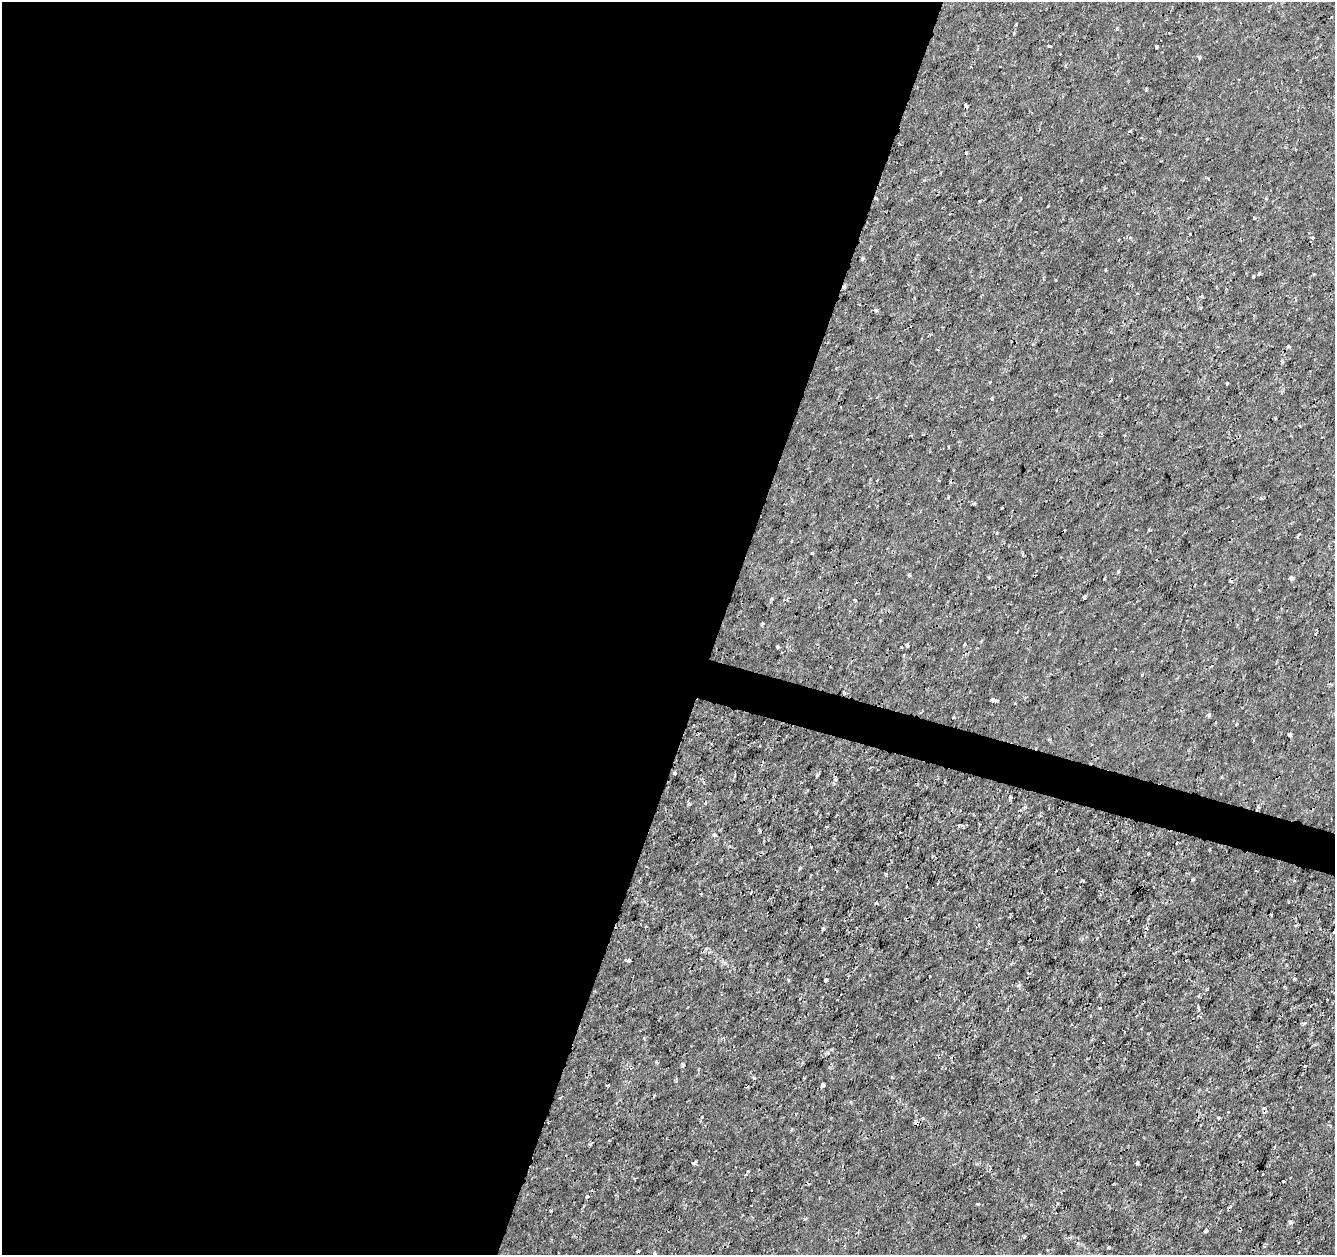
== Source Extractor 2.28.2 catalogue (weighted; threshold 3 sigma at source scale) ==
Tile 5 of 4 x 4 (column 1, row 2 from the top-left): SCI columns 1-1333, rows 2722-3974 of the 5339 x 5501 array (HDU 1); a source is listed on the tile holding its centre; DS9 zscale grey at full resolution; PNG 1337 x 1257 px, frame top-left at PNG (2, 2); no overlay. Shown black and unused: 56% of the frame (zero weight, under 2 of 3 exposures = <1% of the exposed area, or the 3 px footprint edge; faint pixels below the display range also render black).
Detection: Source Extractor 2.28.2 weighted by HDU 2 'WHT'; one run over the whole footprint, this tile lists its part. Background 1.78e-04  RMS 0.0011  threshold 0.00517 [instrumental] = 3 sigma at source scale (4.5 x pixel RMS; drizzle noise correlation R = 1.50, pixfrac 1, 0.0396/0.0396 arcsec/px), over >= 5 px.
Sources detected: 121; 19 cosmic-ray / hot-pixel residue — not listed; the other 102 listed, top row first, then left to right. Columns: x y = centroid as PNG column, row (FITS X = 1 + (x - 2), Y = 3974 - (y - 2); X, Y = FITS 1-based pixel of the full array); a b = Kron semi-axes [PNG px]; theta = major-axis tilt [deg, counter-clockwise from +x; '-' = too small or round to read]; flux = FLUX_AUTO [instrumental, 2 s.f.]
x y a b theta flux
1016 24 4 2 - 0.1
1117 28 4 3 - 0.21
1050 46 4 3 - 0.37
1157 47 4 3 - 0.7
1199 57 5 4 - 0.2
1146 90 4 3 - 0.12
966 105 4 3 - 0.36
876 198 3 3 - 0.17
1048 206 3 2 - 0.11
1255 218 3 3 - 0.11
1312 237 5 4 - 0.22
1118 240 3 2 - 0.088
863 258 4 3 - 0.27
1259 274 4 3 - 0.18
1253 277 3 3 - 0.28
844 287 4 3 - 0.31
1137 294 4 2 - 0.081
876 310 3 3 - 0.38
1288 346 3 3 - 0.31
937 349 3 3 - 0.16
1282 361 4 4 - 0.19
990 382 3 3 - 0.099
1227 383 3 2 - 0.1
992 399 4 4 - 0.13
840 407 2 2 - 0.1
1291 436 3 2 - 0.13
948 497 3 3 - 0.16
974 503 3 3 - 0.23
1149 530 3 3 - 0.25
996 533 3 3 - 0.23
1298 537 5 4 - 0.18
909 575 3 3 - 0.36
989 577 3 3 - 0.23
1291 578 5 3 - 0.31
1104 579 2 2 - 0.11
856 582 3 2 - 0.14
771 598 3 3 - 0.34
1084 598 4 3 - 0.13
855 600 3 3 - 0.17
1315 634 3 3 - 0.18
965 644 4 3 - 0.092
907 645 3 3 - 0.23
777 647 3 3 - 0.24
901 648 3 2 - 0.1
904 655 4 2 - 0.083
1142 674 3 3 - 0.13
992 700 3 3 - 0.84
997 701 4 3 - 0.15
1209 715 3 3 - 0.95
953 717 3 3 - 0.22
1237 724 3 2 - 0.15
1289 734 3 3 - 0.81
675 773 4 3 - 0.21
817 775 3 3 - 0.26
1010 797 3 3 - 0.57
689 804 5 4 - 0.15
1258 807 5 4 - 0.15
973 814 3 2 - 0.15
960 825 10 3 0 0.21
826 827 3 2 - 0.19
714 835 4 4 - 0.31
1209 850 3 2 - 0.1
886 874 4 3 - 0.14
640 878 3 3 - 0.13
1193 879 3 3 - 0.25
646 926 3 3 - 0.13
823 929 4 4 - 0.18
629 960 3 3 - 0.66
1286 965 3 3 - 0.33
1027 972 3 2 - 0.11
1294 979 3 3 - 0.26
826 981 3 3 - 0.56
1019 986 4 4 - 0.36
1207 989 3 2 - 0.16
1327 999 2 2 - 0.11
1099 1008 3 2 - 0.16
1199 1009 3 3 - 0.44
683 1065 6 4 89 0.23
1305 1066 2 2 - 0.082
754 1078 3 3 - 0.29
607 1085 3 3 - 0.28
823 1085 4 3 - 0.62
1263 1108 4 3 - 0.16
1219 1118 3 3 - 0.12
917 1124 5 4 - 1.5
589 1144 4 3 - 0.17
694 1163 4 3 - 0.34
1137 1163 4 3 - 0.2
748 1171 3 3 - 0.34
1283 1181 3 2 - 0.12
1140 1185 3 2 - 0.15
587 1196 3 3 - 0.31
977 1204 3 3 - 0.32
1290 1223 5 4 - 0.29
1205 1231 4 3 - 0.54
1024 1237 4 3 - 0.13
1298 1243 3 2 - 0.11
1264 1246 4 3 - 0.099
1109 1247 3 3 - 0.35
1047 1250 3 2 - 0.082
637 1251 4 2 - 0.17
654 1254 3 3 - 0.44
Overlapping masked pixels (flux is a lower limit): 4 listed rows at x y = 876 198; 844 287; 1289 734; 917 1124
Isophote crosses this tile's border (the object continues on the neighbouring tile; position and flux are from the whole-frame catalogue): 1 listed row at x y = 654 1254
Unlisted compact peaks at least as high as the median listed source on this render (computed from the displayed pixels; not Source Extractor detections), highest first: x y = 1118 572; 656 1062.